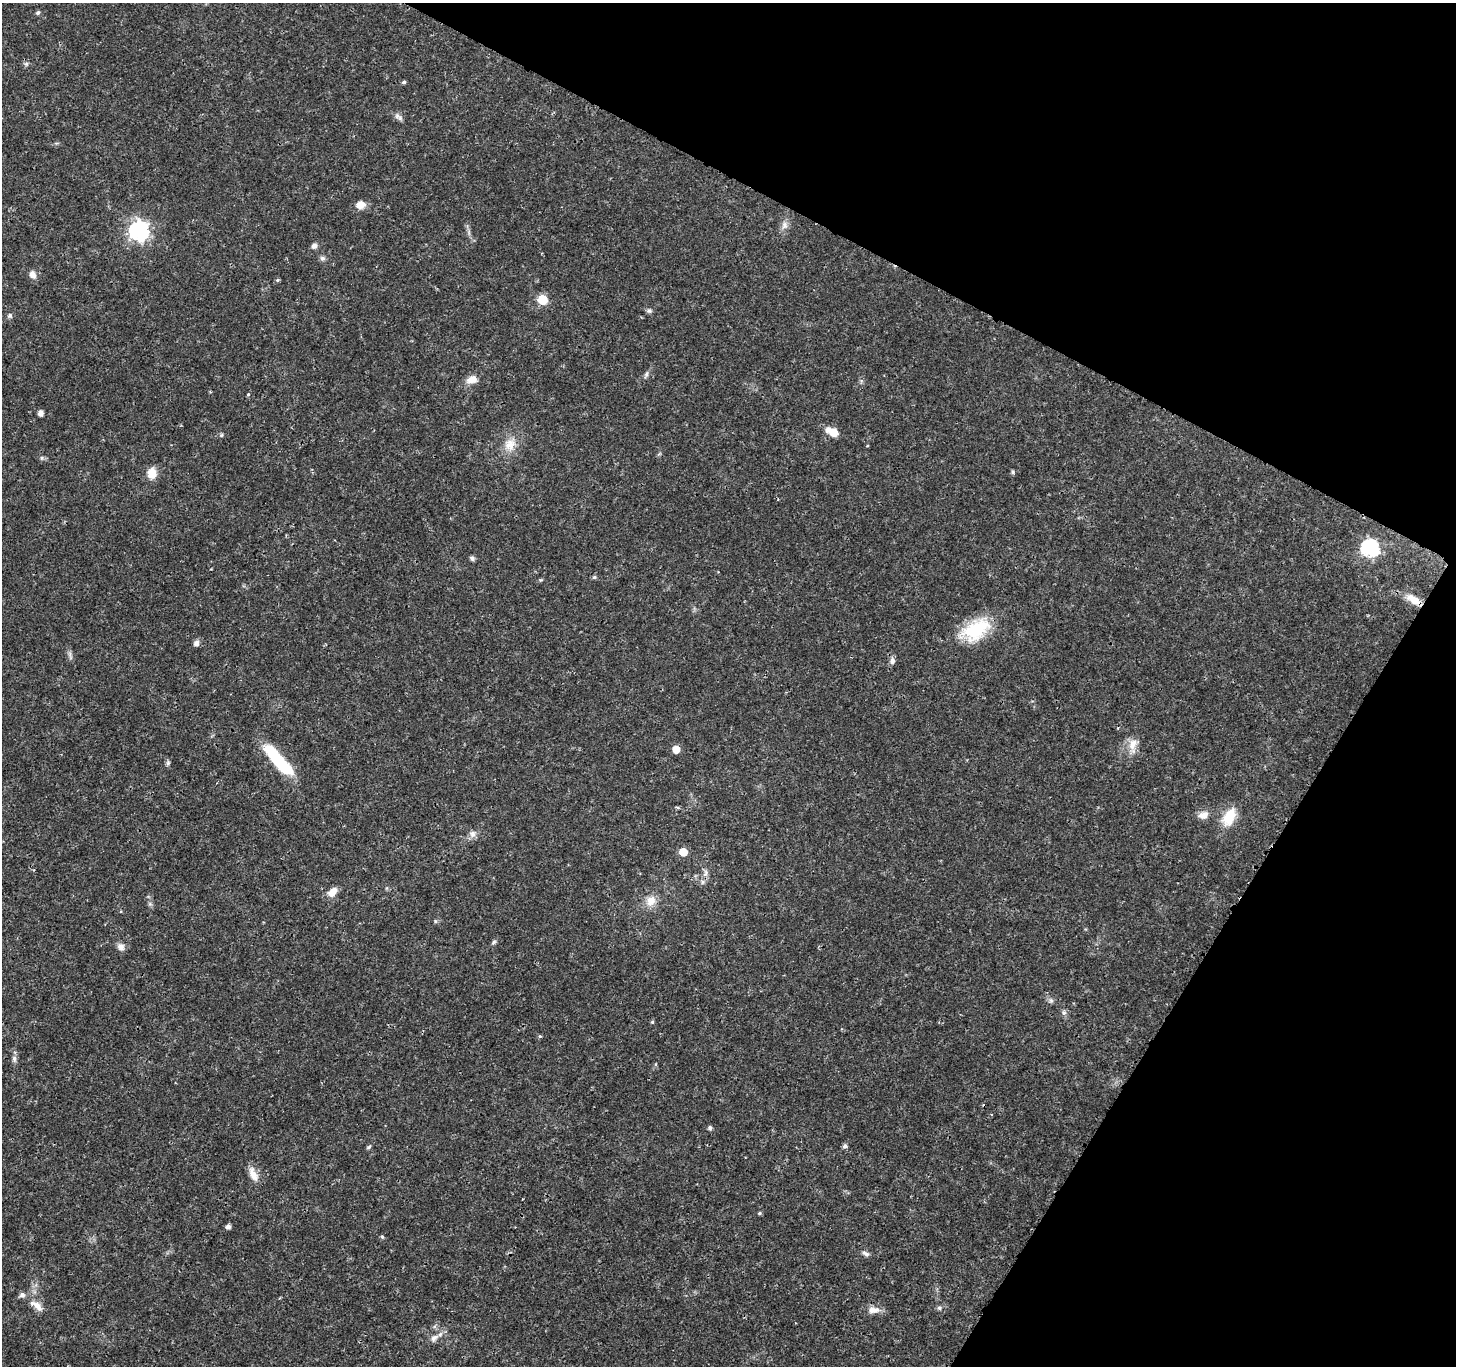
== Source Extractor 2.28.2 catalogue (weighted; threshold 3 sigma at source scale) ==
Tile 8 of 4 x 4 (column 4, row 2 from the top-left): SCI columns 4371-5824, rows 2925-4288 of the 5835 x 5916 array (HDU 1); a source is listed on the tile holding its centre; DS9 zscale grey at full resolution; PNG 1458 x 1368 px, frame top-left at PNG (2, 3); no overlay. Shown black and unused: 25% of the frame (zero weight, under 3 of 4 exposures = <1% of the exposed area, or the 3 px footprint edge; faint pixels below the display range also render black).
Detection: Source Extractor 2.28.2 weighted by HDU 2 'WHT'; one run over the whole footprint, this tile lists its part. Background 0.0187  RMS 0.0017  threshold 0.00782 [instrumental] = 3 sigma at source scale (4.5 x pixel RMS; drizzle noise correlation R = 1.50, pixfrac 1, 0.0396/0.0396 arcsec/px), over >= 5 px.
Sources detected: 71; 3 cosmic-ray / hot-pixel residue — not listed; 2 inside a brighter listed object's ellipse — not listed separately; the other 66 listed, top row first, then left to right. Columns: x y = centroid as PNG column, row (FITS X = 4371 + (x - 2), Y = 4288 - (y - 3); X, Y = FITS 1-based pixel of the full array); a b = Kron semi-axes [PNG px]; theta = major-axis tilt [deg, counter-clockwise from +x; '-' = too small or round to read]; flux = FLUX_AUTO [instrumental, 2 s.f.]
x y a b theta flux
38 12 6 5 - 0.33
26 64 6 5 - 0.36
404 82 4 4 - 0.37
397 116 8 7 - 0.58
360 205 12 8 9 1.5
785 225 9 8 - 0.79
139 231 8 7 - 72
314 246 7 6 - 0.67
322 258 7 6 - 0.46
33 274 9 7 -66 1.1
278 280 5 4 - 0.26
542 300 6 6 - 8.9
649 311 7 6 - 0.39
10 316 6 6 - 0.41
646 375 10 5 65 0.42
472 379 15 10 18 1.5
248 394 5 4 - 0.21
41 413 5 4 - 1.1
834 432 8 7 - 2.2
221 435 5 4 - 0.24
510 445 17 14 66 2.5
867 446 4 3 - 0.12
42 458 6 5 - 0.31
1013 472 5 5 - 0.27
152 473 14 11 84 2
1370 548 8 7 - 48
472 558 6 6 - 0.4
594 577 5 4 - 0.35
1414 600 22 9 -34 2.4
976 630 35 21 33 9.2
196 643 8 6 57 0.67
70 655 12 4 -73 0.48
892 661 8 7 - 0.68
1133 745 21 10 85 2
676 749 6 5 - 2.4
278 760 41 10 -49 12
168 763 7 5 69 0.35
677 807 5 3 - 0.22
1203 815 14 10 17 1.4
1229 817 23 13 63 4.2
473 834 10 8 77 0.82
683 852 6 5 - 3.3
705 873 12 6 65 0.84
387 888 6 4 71 0.2
332 892 11 7 50 1.7
651 901 14 12 63 2
435 921 6 3 -72 0.21
494 942 8 4 47 0.33
121 947 10 8 -46 0.92
1051 1000 7 6 - 0.43
1064 1013 8 6 90 0.46
652 1022 5 4 - 0.24
540 1036 5 4 - 0.22
14 1059 8 6 -90 0.52
710 1128 5 5 - 0.44
845 1146 5 5 - 0.56
369 1147 7 4 38 0.3
253 1174 20 9 -65 1.7
760 1213 5 3 - 0.19
228 1226 5 4 - 0.7
382 1237 5 4 - 0.24
866 1254 11 5 -23 0.53
37 1305 23 8 -38 1.6
939 1308 7 5 -3 0.38
874 1310 17 9 2 1.4
434 1338 11 7 49 0.93
Overlapping masked pixels (flux is a lower limit): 2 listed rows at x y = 1414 600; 705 873